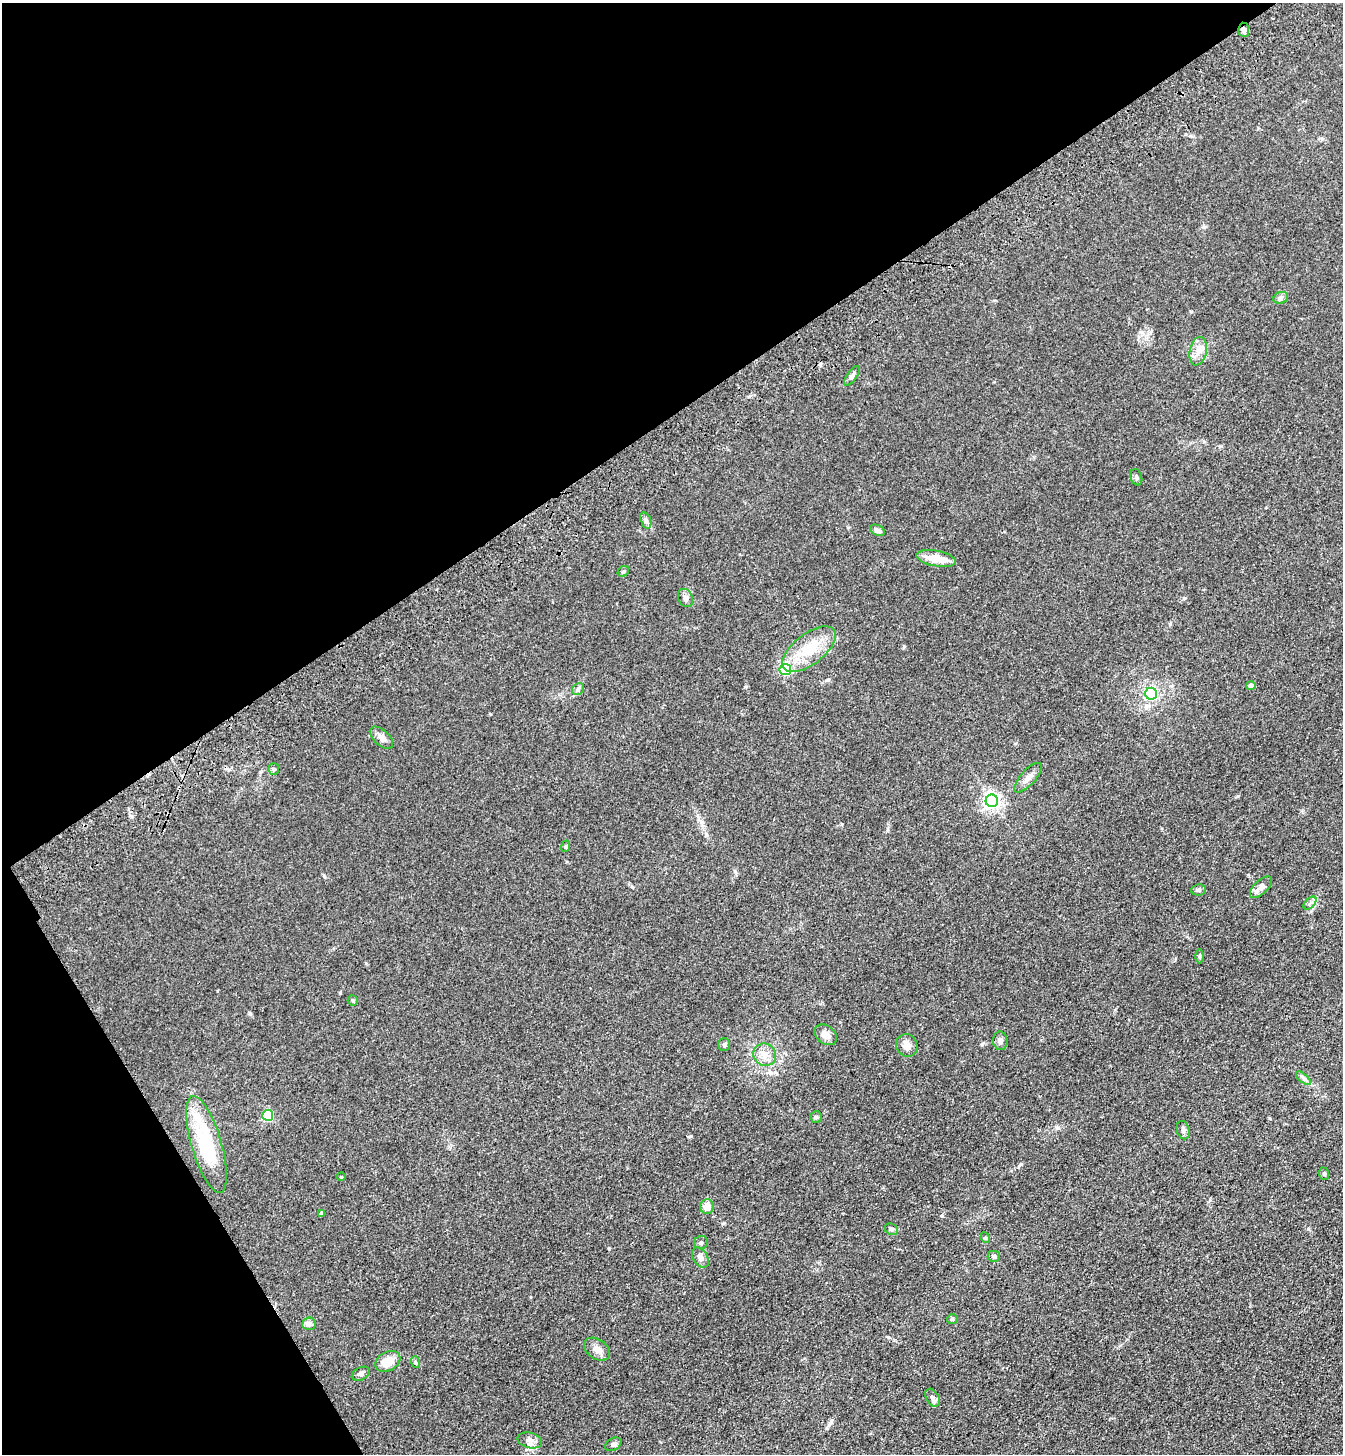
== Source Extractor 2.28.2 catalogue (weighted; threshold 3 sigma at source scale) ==
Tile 5 of 4 x 4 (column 1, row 2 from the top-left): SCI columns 233-1573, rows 3009-4460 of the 5963 x 6017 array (HDU 1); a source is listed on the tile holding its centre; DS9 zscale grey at full resolution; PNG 1345 x 1456 px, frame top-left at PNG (2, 3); each listed source drawn as its Kron ellipse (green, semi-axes under 4 px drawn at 4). Shown black and unused: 34% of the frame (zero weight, under 3 of 4 exposures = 6% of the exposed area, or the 3 px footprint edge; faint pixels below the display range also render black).
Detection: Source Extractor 2.28.2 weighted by HDU 2 'WHT'; one run over the whole footprint, this tile lists its part. Background 0.0855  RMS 0.0086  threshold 0.0385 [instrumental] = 3 sigma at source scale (4.5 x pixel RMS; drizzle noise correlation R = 1.50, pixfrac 1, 0.05/0.05 arcsec/px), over >= 5 px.
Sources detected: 56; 3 inside a brighter listed object's ellipse — not listed separately; the other 53 listed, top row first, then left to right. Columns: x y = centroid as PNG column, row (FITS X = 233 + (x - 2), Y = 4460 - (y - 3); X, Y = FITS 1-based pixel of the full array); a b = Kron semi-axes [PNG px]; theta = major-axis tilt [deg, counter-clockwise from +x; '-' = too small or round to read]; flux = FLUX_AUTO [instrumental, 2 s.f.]
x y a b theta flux
1244 30 7 5 -85 2.9
1281 298 7 5 21 2
1198 351 14 8 78 6.7
852 376 11 5 55 2.2
1136 477 8 5 -73 2
646 520 8 5 -71 2.3
877 530 8 5 -25 2.8
936 559 20 7 -11 15
623 571 6 5 - 1.3
685 598 9 7 -67 3
809 649 31 15 38 26
785 670 6 5 - 58
1251 686 4 4 - 3.2
578 689 6 5 - 1.8
1151 694 6 6 - 110
381 738 14 7 -43 4.7
274 769 5 5 - 1.3
1028 778 19 7 49 5.3
992 801 6 6 - 300
566 846 6 4 73 1.1
1261 887 14 6 42 4.3
1198 890 7 5 6 2
1310 903 8 4 45 2
1199 956 7 3 90 1
353 1000 5 5 - 1.3
825 1035 12 9 -38 5.6
1000 1041 9 7 -84 2.8
724 1044 6 6 - 2
907 1045 11 10 - 5.2
765 1055 12 11 - 7.8
1303 1078 9 4 -42 2.2
268 1115 5 5 - 69
816 1117 6 6 - 1.4
1183 1130 9 6 -73 2.5
206 1144 50 15 -74 60
1324 1174 6 5 - 1.3
341 1177 4 3 - 0.69
707 1206 7 6 - 8.7
322 1213 4 3 - 2.7
891 1229 7 5 -28 1.6
985 1238 5 4 - 1.2
701 1242 7 6 - 2.2
994 1256 6 5 - 1.7
700 1257 11 7 -60 4.2
952 1319 5 4 - 1.2
309 1324 7 6 - 2.3
597 1349 14 9 -36 5.7
388 1361 13 9 30 12
415 1362 6 3 -71 1.1
361 1374 9 6 28 2.3
933 1398 10 6 -59 2.7
530 1440 12 7 -15 4.4
613 1444 9 6 30 2.3
Overlapping masked pixels (flux is a lower limit): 1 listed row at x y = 1244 30
Unlisted compact peaks at least as high as the median listed source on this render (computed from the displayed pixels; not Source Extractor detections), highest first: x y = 691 1136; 324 876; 1021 1164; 1238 796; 942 1216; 1308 1229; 904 646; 982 1044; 1057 1128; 490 714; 1170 624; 888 1337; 250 1014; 340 993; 1184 598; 745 687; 842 824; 770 1073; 1191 311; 1248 875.